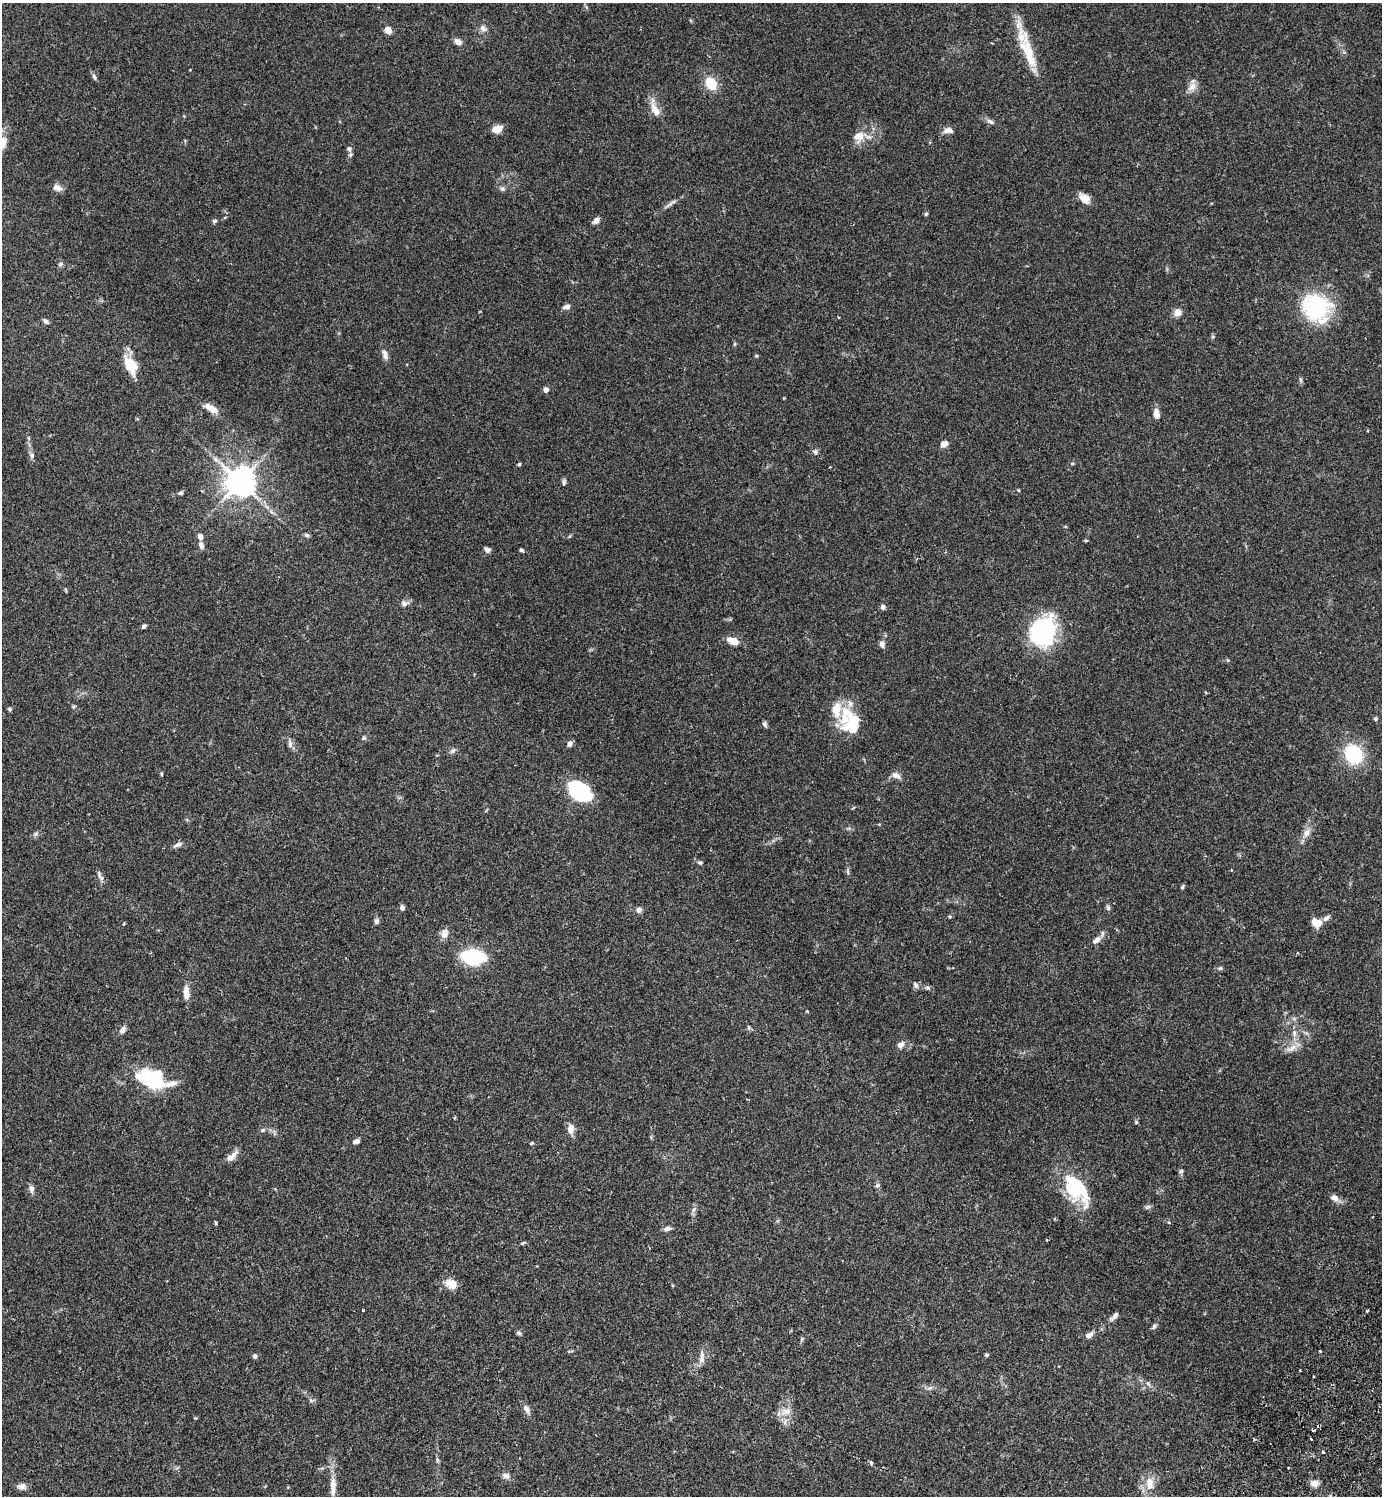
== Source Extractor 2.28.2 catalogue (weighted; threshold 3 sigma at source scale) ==
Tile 6 of 4 x 4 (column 2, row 2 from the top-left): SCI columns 1725-3104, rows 3031-4524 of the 6070 x 6063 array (HDU 1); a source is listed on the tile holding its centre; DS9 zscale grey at full resolution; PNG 1384 x 1498 px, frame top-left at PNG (2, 3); no overlay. Shown black and unused: <1% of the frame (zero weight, under 2 of 3 exposures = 3% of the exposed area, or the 3 px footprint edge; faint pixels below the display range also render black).
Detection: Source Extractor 2.28.2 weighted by HDU 2 'WHT'; one run over the whole footprint, this tile lists its part. Background 0.0961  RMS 0.0058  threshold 0.026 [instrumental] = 3 sigma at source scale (4.5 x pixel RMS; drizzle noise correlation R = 1.50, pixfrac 1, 0.05/0.05 arcsec/px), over >= 5 px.
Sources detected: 154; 1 inside a brighter object's white glare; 2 cosmic-ray / hot-pixel residue — not listed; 10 inside a brighter listed object's ellipse — not listed separately; the other 141 listed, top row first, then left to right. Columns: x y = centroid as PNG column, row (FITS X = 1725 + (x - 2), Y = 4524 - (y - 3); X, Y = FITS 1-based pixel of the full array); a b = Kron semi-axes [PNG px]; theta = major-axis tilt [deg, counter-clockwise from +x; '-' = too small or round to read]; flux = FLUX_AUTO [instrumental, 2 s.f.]
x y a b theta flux
483 28 11 8 -36 2.5
388 30 7 6 - 5.2
458 41 8 6 -32 3.6
1028 53 65 11 -72 21
94 77 9 5 -70 1.3
711 84 10 8 -55 16
1192 87 13 9 46 4
655 110 27 9 -68 6.6
991 122 12 6 -28 2
497 129 9 6 20 6.6
946 130 9 8 - 2.6
859 137 16 14 47 6.8
2 143 19 11 69 6.6
349 149 6 6 - 1.4
57 188 13 7 -19 3.2
502 189 7 7 - 1.4
1084 198 14 9 -42 5.1
669 204 18 4 39 2.3
926 214 5 4 - 0.76
214 221 5 5 - 1.2
596 221 8 6 45 2.5
60 264 7 5 23 1.1
567 307 7 5 21 2.9
1316 307 35 30 -49 46
1178 312 9 8 - 4.2
46 321 9 5 -45 1.2
1213 337 6 3 -17 0.64
734 344 6 4 89 0.66
385 355 14 7 -75 2.7
756 356 5 4 - 0.61
130 365 20 11 -61 14
1301 380 6 4 -71 0.86
546 390 6 6 - 2.1
212 409 17 9 -34 5.3
1156 414 10 6 -81 4.3
28 438 5 3 - 0.7
944 444 8 7 - 3.2
815 451 7 7 - 1.3
32 455 8 7 - 1.6
519 464 4 4 - 0.76
1072 464 5 3 - 0.6
240 482 10 10 - 650
564 482 9 5 84 1.2
181 493 6 5 - 0.97
307 535 8 4 -12 1.1
200 536 7 5 -68 2.6
1086 540 6 3 18 0.5
201 545 10 6 -65 2
487 550 8 6 -31 2
521 550 5 4 - 0.98
917 559 4 3 - 0.57
404 603 11 8 13 2.4
883 607 6 6 - 1.6
144 626 5 4 - 1.3
1043 631 31 25 68 61
733 641 12 6 -25 7.8
882 644 7 6 - 2.6
1228 660 5 5 - 0.73
73 706 7 3 8 0.63
9 709 5 4 - 0.91
1376 719 5 5 - 0.81
852 720 35 20 -66 22
765 724 7 6 - 1.2
364 738 6 5 - 0.9
569 743 8 6 53 2.1
290 744 14 6 -81 2
453 751 9 6 39 1.6
1353 754 17 14 -53 37
161 774 5 3 - 0.57
896 775 12 7 -25 2.9
580 791 19 12 -34 68
1307 833 12 8 64 3.7
36 834 9 6 38 1.4
178 845 13 6 26 2.2
700 862 6 5 - 1
848 871 8 4 -82 1.1
99 874 14 5 -73 2
1182 887 6 4 60 0.78
402 908 6 5 - 1.9
1108 908 7 5 -74 1.1
639 910 6 5 - 2.9
950 917 5 4 - 0.66
1326 918 11 5 38 2
376 921 8 6 67 1.5
1316 923 12 10 -34 5.6
444 934 12 9 76 3.9
1096 940 12 6 41 3
473 957 20 12 -5 43
1220 968 6 5 - 0.86
916 985 9 6 -60 1.6
928 988 7 5 0 1.2
186 993 16 6 -85 5.8
807 1011 4 3 - 0.44
748 1027 7 3 82 0.85
123 1030 10 7 61 2.2
1294 1033 11 6 -85 2.8
900 1044 10 8 36 2.8
1291 1048 18 6 34 3.8
152 1080 29 16 -23 40
454 1118 4 3 - 0.53
1136 1122 5 5 - 0.74
571 1129 13 8 88 4.1
263 1130 7 4 44 0.9
356 1141 9 5 21 2
532 1143 6 4 26 0.66
231 1157 15 6 43 4.7
1181 1171 6 5 - 1.2
877 1185 7 5 42 1.2
1079 1186 38 19 -49 35
31 1189 11 6 -85 2.2
1334 1198 12 8 -21 3
1148 1207 9 5 19 1.2
693 1210 8 4 71 1.3
216 1223 4 3 - 0.9
667 1229 9 5 14 2.1
523 1243 6 4 34 0.73
452 1284 10 7 -19 9.4
363 1310 3 3 - 0.86
1367 1311 3 3 - 0.68
1114 1317 15 6 44 2.2
1154 1327 8 5 60 1.2
519 1333 7 5 -18 1
1089 1335 9 6 35 2.8
802 1339 6 4 88 0.82
1320 1351 3 3 - 0.81
986 1355 6 4 1 0.74
255 1356 6 5 - 1.2
701 1359 11 9 81 3.6
1148 1384 8 4 -38 1.2
311 1400 6 5 - 1.2
526 1409 14 7 -59 2.7
786 1411 15 9 4 5.1
1311 1439 3 2 - 0.97
1323 1452 3 3 - 2.1
437 1460 7 4 -71 0.89
871 1463 6 4 -78 1.1
506 1476 11 8 -18 2.4
1150 1483 19 11 -88 7.6
1314 1483 10 8 -12 3.8
333 1484 17 8 -89 5.4
21 1486 12 8 8 2.7
Isophote crosses this tile's border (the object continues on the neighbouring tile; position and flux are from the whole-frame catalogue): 1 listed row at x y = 2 143